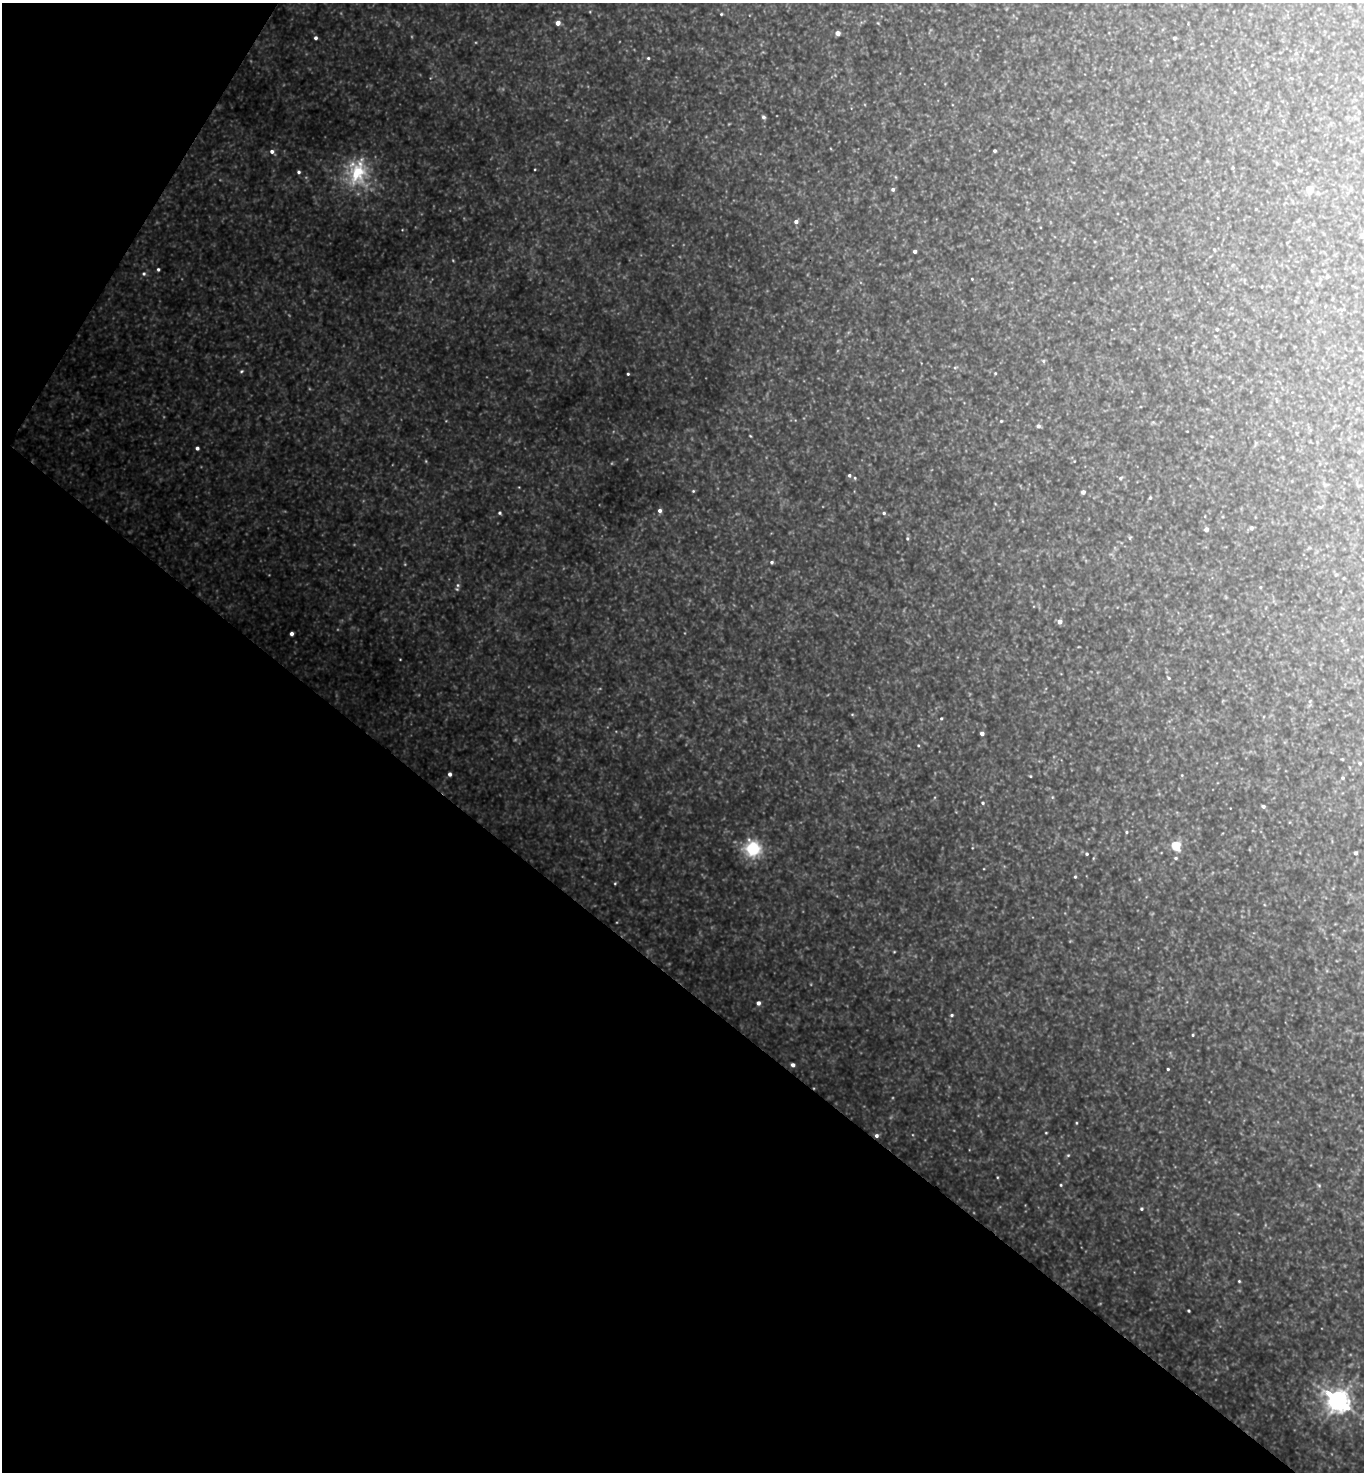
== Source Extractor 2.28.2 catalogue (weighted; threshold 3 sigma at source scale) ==
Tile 9 of 4 x 4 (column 1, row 3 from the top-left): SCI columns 294-1655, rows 1474-2943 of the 5896 x 5890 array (HDU 1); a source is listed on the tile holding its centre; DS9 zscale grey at full resolution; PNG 1366 x 1474 px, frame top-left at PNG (2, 3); no overlay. Shown black and unused: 36% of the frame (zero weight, under 3 of 4 exposures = <1% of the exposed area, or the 3 px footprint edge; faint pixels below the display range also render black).
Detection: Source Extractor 2.28.2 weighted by HDU 2 'WHT'; one run over the whole footprint, this tile lists its part. Background 1.13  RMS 0.11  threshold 0.476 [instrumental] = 3 sigma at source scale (4.5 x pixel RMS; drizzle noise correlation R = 1.50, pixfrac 1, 0.05/0.05 arcsec/px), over >= 5 px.
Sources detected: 207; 61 too faint to see at this stretch — not listed; the other 146 listed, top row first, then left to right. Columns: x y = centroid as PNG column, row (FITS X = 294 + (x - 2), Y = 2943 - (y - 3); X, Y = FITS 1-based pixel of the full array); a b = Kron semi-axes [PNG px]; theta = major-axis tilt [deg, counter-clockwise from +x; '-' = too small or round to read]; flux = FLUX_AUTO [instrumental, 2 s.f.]
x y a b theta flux
721 14 3 3 - 14
558 23 4 4 - 100
878 23 5 3 - 12
1188 24 6 2 -85 8.2
838 33 4 4 - 120
316 38 4 3 - 36
1174 38 3 3 - 28
1311 50 4 4 - 11
1296 53 6 4 46 16
648 58 4 4 - 17
1252 65 3 2 - 6.1
1235 92 4 3 - 9.3
1359 112 5 3 - 10
764 117 5 4 - 32
1356 118 7 4 -1 17
1283 121 5 5 - 18
831 149 4 3 - 8.9
995 151 3 3 - 23
272 152 7 5 -48 53
1073 162 5 3 - 9
1233 168 4 3 - 13
535 169 3 2 - 10
298 172 4 4 - 29
357 173 44 37 -86 990
896 177 5 4 - 13
893 189 4 4 - 35
1309 190 5 4 - 260
1348 193 6 3 70 13
1256 209 3 2 - 9.2
1218 218 3 2 - 8.1
796 222 5 4 - 52
1040 227 3 2 - 7.8
402 230 5 4 - 11
1362 236 6 6 - 48
1095 242 5 3 - 10
1214 250 5 5 - 16
915 251 4 4 - 55
1233 265 6 4 70 15
158 269 4 3 - 22
144 274 6 6 - 30
1327 277 5 4 - 22
1111 278 2 2 - 5.9
972 279 3 3 - 11
1244 280 6 3 72 13
1344 309 5 3 - 9.7
1217 329 4 4 - 25
1043 361 6 5 - 22
955 367 8 5 42 22
241 371 5 5 - 21
995 373 4 3 - 14
628 374 3 3 - 18
1233 382 3 2 - 6.4
1276 400 6 3 -71 12
795 420 5 4 - 12
1001 421 4 4 - 14
1153 422 6 4 17 17
1038 426 5 4 - 40
1187 431 2 2 - 6.4
1269 434 4 4 - 12
750 436 3 2 - 11
1212 436 5 3 - 11
1255 444 10 4 70 19
197 448 4 4 - 37
1359 452 5 4 - 15
1074 461 4 3 - 8.8
849 475 4 4 - 25
855 478 5 4 - 17
1121 478 7 5 41 21
1324 485 8 7 - 31
1359 486 7 4 2 16
519 487 3 3 - 8.8
693 491 4 4 - 15
1083 492 4 4 - 50
1150 498 4 4 - 19
995 503 4 3 - 8.1
1320 507 9 5 -5 22
660 511 5 4 - 51
500 513 5 4 - 24
884 513 5 5 - 28
1205 516 4 3 - 8
1255 517 5 3 - 8.4
1251 528 6 5 - 41
1206 529 4 4 - 70
1130 537 6 5 - 18
907 538 6 3 89 24
1309 548 6 5 - 17
772 562 4 4 - 25
1336 575 6 5 - 18
1344 578 4 2 - 7.4
458 585 7 6 - 26
1260 587 5 4 - 14
1210 616 5 5 - 12
1059 622 5 5 - 77
291 634 4 4 - 50
1342 640 5 4 - 13
1079 647 4 2 - 8.8
1169 678 6 4 -41 18
1223 701 6 4 45 11
1310 701 7 5 75 20
852 714 5 4 - 13
941 719 4 4 - 16
982 733 4 4 - 58
918 745 5 5 - 15
1342 759 3 3 - 11
1360 763 5 4 - 22
1349 767 5 3 - 8.4
450 774 4 4 - 45
1182 775 5 4 - 13
1030 776 3 3 - 13
1343 778 4 4 - 22
935 797 7 3 71 15
1052 797 6 5 - 20
983 803 4 4 - 20
1263 806 5 4 - 29
1230 808 3 2 - 6.5
1290 822 5 3 - 9.5
1126 832 5 5 - 19
1176 846 5 5 - 740
972 848 4 4 - 9.7
752 849 22 21 - 600
1355 853 4 4 - 37
1087 854 4 4 - 20
1093 858 5 4 - 13
1176 858 5 5 - 22
984 869 3 2 - 7.5
1075 877 4 3 - 16
1139 879 5 5 - 15
615 883 4 4 - 14
1333 888 4 4 - 9.6
894 952 3 3 - 10
758 1003 4 4 - 54
952 1015 5 4 - 22
1193 1035 4 3 - 15
793 1065 4 4 - 49
1168 1069 3 3 - 17
1076 1123 3 3 - 12
1046 1133 3 2 - 11
877 1135 5 5 - 41
1068 1155 6 4 14 18
997 1177 4 4 - 13
1061 1185 5 4 - 16
1319 1185 7 6 - 21
1141 1209 4 4 - 21
1239 1281 3 3 - 14
1189 1311 3 3 - 18
1339 1401 18 8 -38 10000
Overlapping masked pixels (flux is a lower limit): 1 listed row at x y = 877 1135
Isophote crosses this tile's border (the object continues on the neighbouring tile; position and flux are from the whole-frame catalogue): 1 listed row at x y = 1362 236